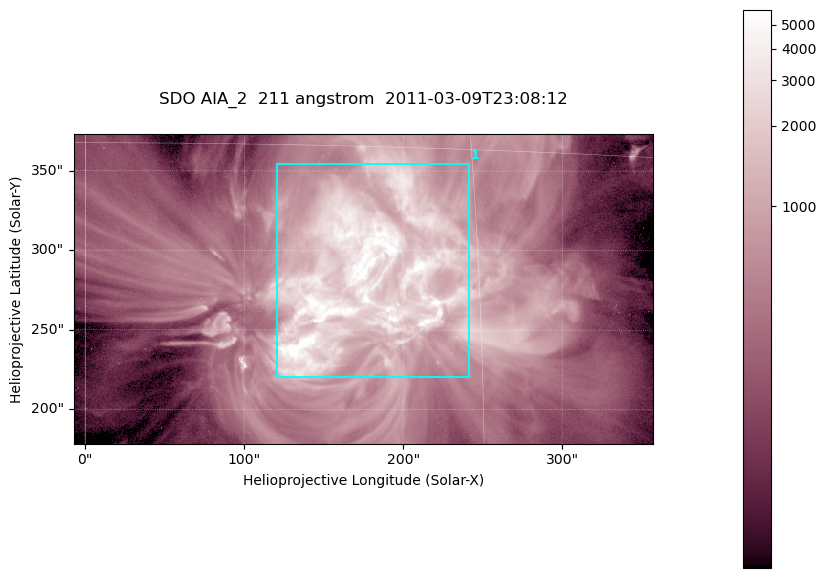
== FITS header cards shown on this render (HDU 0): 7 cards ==
TELESCOP= 'SDO     '           /
INSTRUME= 'AIA_2   '           /
WAVELNTH=                  211 /
WAVEUNIT= 'angstrom'           /
DATE-OBS= '2011-03-09T23:08:12.62' /
CTYPE1  = 'HPLN-TAN'           /
CTYPE2  = 'HPLT-TAN'           /

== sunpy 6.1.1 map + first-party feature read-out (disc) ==
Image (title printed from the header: SDO AIA_2  211 angstrom  2011-03-09T23:08:12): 606 x 324 px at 0.601 arcsec/px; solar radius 967 arcsec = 1609 px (partial field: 2.4% of the solar disc is inside the frame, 100% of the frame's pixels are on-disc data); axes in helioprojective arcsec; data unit not stated in the header (colour bar unlabelled)
Pointing: header CRPIX1/2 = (2040.79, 2040.71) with CRVAL1/2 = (0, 0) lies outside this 606 x 324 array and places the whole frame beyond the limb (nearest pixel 1.39 R_sun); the SolarSoft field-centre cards XCEN/YCEN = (174.8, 275.8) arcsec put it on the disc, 1859 arcsec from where CRPIX/CRVAL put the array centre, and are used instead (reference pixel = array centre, CRVAL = XCEN/YCEN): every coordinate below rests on XCEN/YCEN
Orientation: roll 0.0564 deg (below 1 deg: not rotated)
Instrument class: DISC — disc imager (sunpy class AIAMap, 211 A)
Bright regions (active regions / flare kernels): reference = the on-disc median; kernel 5 px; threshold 5 sigma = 1829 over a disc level ~471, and >= 1.15x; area >= 196 px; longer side >= 4 px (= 2.4 arcsec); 1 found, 1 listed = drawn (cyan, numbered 1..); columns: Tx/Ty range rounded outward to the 2 arcsec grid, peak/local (2 s.f.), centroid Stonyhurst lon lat
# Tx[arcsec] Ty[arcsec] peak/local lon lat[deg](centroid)
1 120..242 220..356 19 +10 +10